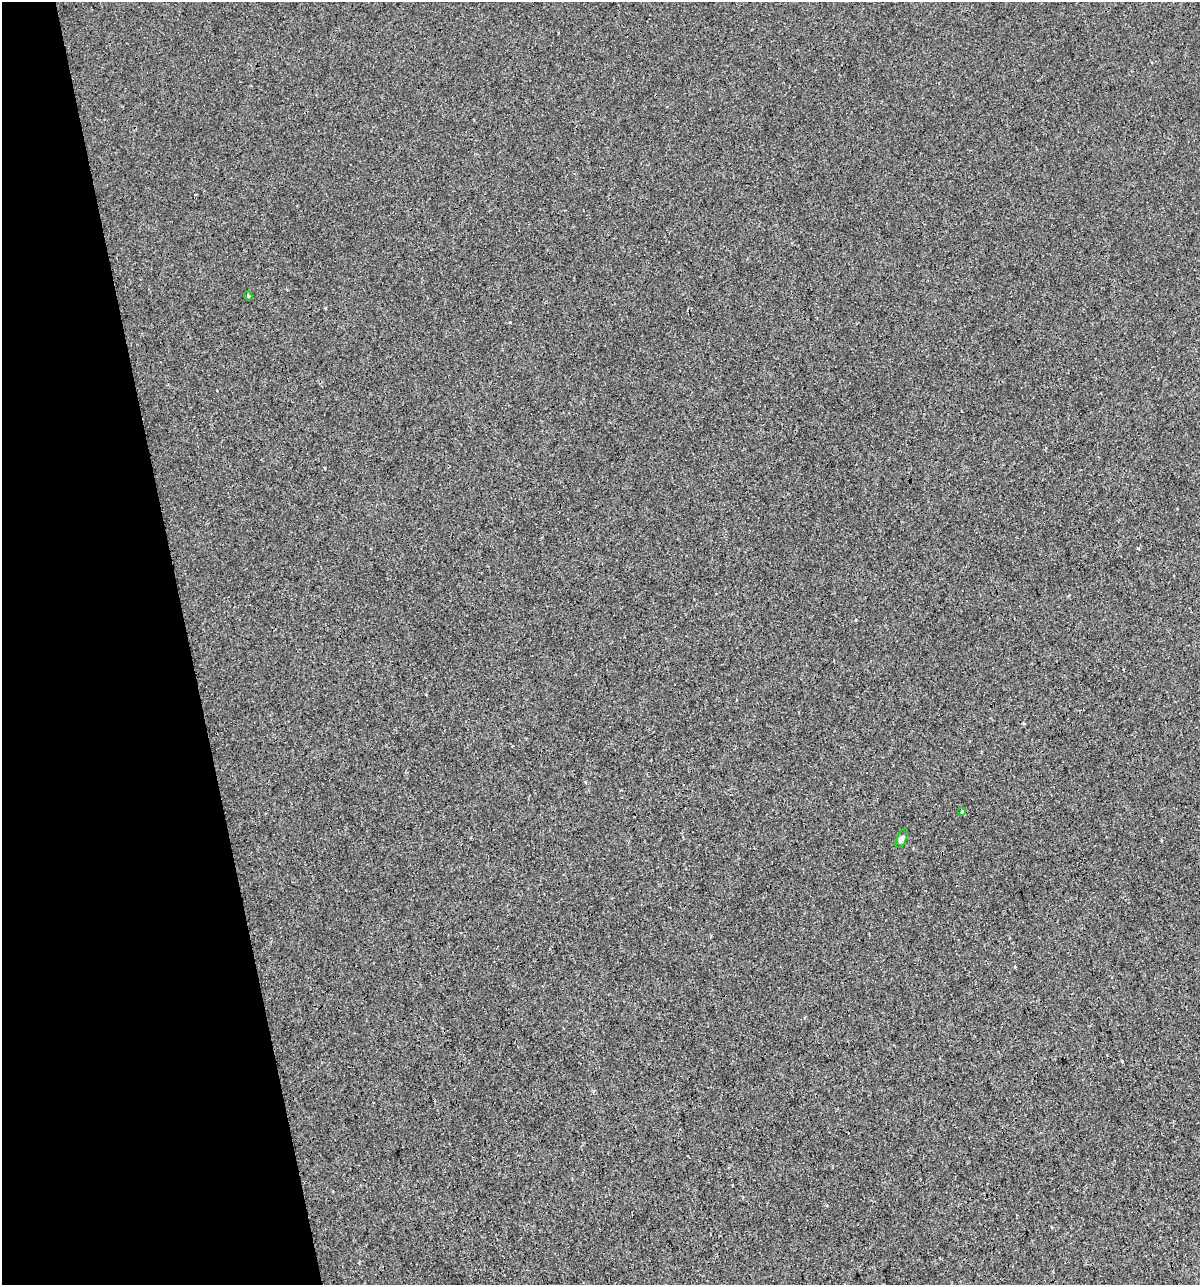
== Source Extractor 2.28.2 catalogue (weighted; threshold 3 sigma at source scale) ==
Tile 5 of 4 x 4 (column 1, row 2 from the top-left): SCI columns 46-1243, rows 2567-3849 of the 4930 x 5132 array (HDU 1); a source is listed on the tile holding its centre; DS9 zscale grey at full resolution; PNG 1202 x 1287 px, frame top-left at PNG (2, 2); each listed source drawn as its Kron ellipse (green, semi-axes under 4 px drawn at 4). Shown black and unused: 16% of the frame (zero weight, under 3 of 4 exposures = <1% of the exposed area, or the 3 px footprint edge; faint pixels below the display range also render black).
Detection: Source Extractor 2.28.2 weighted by HDU 2 'WHT'; one run over the whole footprint, this tile lists its part. Background 4.00e-05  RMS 0.0017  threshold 0.00747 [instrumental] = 3 sigma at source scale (4.5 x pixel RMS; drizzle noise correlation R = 1.50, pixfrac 1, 0.0396/0.0396 arcsec/px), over >= 5 px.
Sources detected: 3; all 3 listed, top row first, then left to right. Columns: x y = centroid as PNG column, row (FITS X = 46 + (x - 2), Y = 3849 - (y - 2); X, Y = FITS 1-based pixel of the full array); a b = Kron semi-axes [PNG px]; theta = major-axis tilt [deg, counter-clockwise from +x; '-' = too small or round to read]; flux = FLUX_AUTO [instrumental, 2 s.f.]
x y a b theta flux
248 296 4 3 - 0.19
962 812 3 3 - 0.93
902 838 10 5 66 0.42